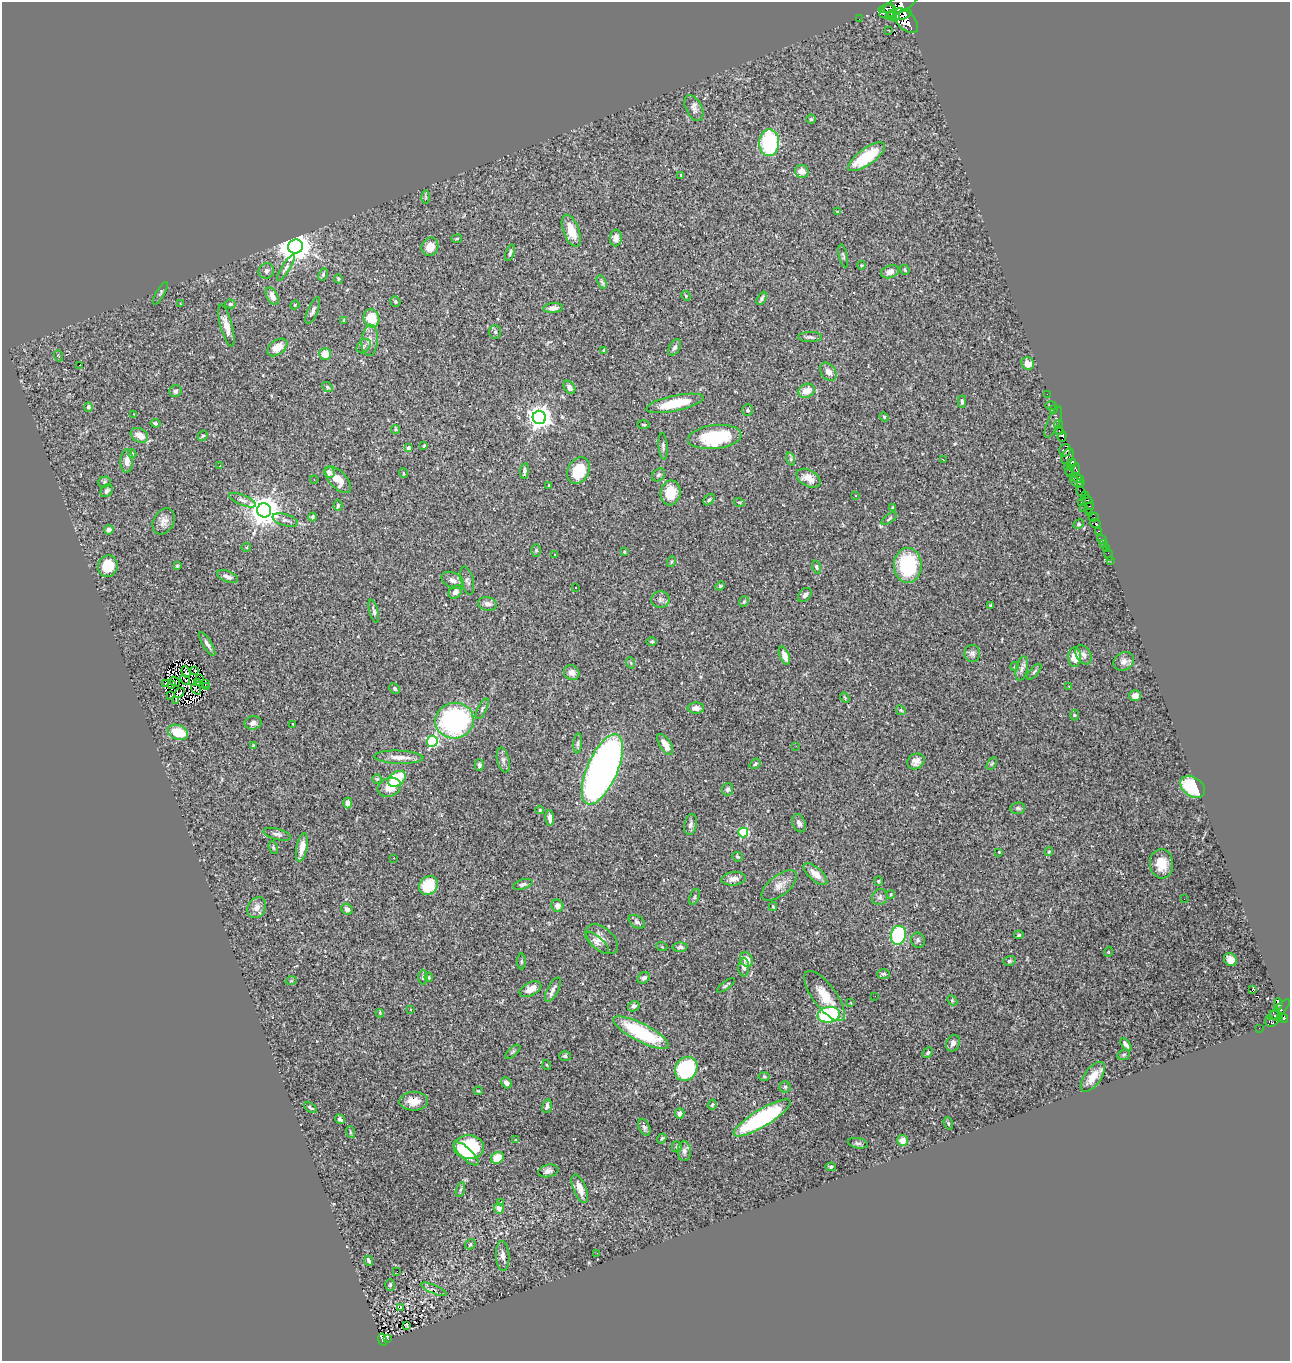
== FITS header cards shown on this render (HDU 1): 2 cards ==
NAXIS1  =                 1288
NAXIS2  =                 1359

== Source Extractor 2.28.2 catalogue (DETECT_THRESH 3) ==
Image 1288 x 1359 px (HDU 1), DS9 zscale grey, 1 PNG px = 1 image px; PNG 1292 x 1363 px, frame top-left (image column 1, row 1359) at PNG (2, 2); each listed source drawn as its Kron ellipse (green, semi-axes under 4 px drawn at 4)
Background 0.571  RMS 0.025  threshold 0.0764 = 3 sigma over >= 5 px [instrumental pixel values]
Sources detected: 333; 4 with non-positive FLUX_AUTO (blend fragments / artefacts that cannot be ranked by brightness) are neither listed nor drawn; the other 329 listed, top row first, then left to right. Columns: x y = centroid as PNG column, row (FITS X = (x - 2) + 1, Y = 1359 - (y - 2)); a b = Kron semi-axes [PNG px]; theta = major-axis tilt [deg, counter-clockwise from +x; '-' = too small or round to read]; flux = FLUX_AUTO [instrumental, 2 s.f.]
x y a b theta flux
898 5 21 7 29 5200
886 8 7 3 11 950
891 11 8 5 -59 3700
904 14 8 5 26 3500
893 17 7 4 4 2000
859 19 2 2 - 4.3
906 21 15 8 -44 11000
889 31 2 2 - 1.4
694 108 14 8 -63 8.9
811 119 4 4 - 2.3
769 143 13 10 88 130
866 157 22 8 35 69
802 171 7 6 - 13
681 175 3 3 - 1.4
426 197 6 4 -89 2.5
838 212 4 3 - 3
571 231 17 8 -69 30
616 238 8 6 87 12
457 239 5 3 - 2
295 247 7 7 - 3000
430 247 9 8 - 20
510 253 8 4 72 4.1
843 256 12 3 -78 2.8
861 265 4 3 - 1.5
286 268 15 4 58 5.3
905 270 5 4 - 2.8
266 271 8 7 - 6.5
890 272 9 6 19 12
323 274 6 4 66 2.8
338 279 5 4 - 2.2
602 282 7 4 -64 3.1
160 293 13 3 59 3.2
272 296 9 5 -64 19
686 296 5 4 - 2.3
762 298 7 4 61 3.5
395 302 5 5 - 2.3
180 303 2 2 - 1.2
230 304 5 4 - 3.7
295 305 4 4 - 1.6
553 308 10 5 5 8.3
313 311 14 5 67 6.1
371 318 9 8 - 46
344 320 4 4 - 1.9
226 326 21 6 -75 17
495 332 7 5 -87 3
810 337 12 5 0 5.1
370 340 16 8 86 13
364 346 8 6 47 4.4
277 347 11 7 37 20
675 347 9 5 58 4.7
604 350 4 2 - 1.1
325 354 6 6 - 23
59 356 5 3 - 1.8
1028 363 6 6 - 18
79 365 3 2 - 23
828 372 10 7 -52 12
327 387 6 4 -37 2.2
569 387 7 5 -56 7.3
175 391 6 6 - 5
806 391 8 6 28 19
1047 394 2 2 - 14
962 402 6 4 86 4.2
675 403 29 7 12 59
1051 406 5 3 - 60
88 407 5 4 - 3.6
748 410 6 5 - 3.6
1054 410 3 2 - 49
134 414 4 3 - 1.6
539 417 7 6 - 1500
884 417 5 4 - 1.9
1053 422 17 6 66 150
155 423 5 4 - 3.3
643 425 6 3 -2 1.9
1058 425 4 3 - 630
396 429 4 4 - 2.4
1059 430 5 3 - 710
139 435 9 6 -31 17
203 436 6 4 43 2.2
1062 436 5 4 - 850
715 437 27 12 6 110
424 446 3 2 - 1.6
663 446 13 4 -86 4.7
408 448 3 3 - 11
1065 450 6 6 - 390
132 454 4 4 - 2
1068 456 8 5 63 1300
791 459 7 4 -72 3.2
943 460 3 2 - 3.8
127 461 12 6 89 11
1072 463 5 3 - 780
220 466 2 2 - 0.97
1067 466 2 2 - 23
1076 469 7 4 89 320
578 470 14 10 61 56
524 471 8 4 83 5.6
1070 471 6 4 79 670
329 472 6 5 - 8.7
403 473 5 3 - 1.4
659 475 7 5 49 3.7
808 478 13 8 -29 17
1077 478 7 3 -22 310
314 479 4 3 - 1.3
338 480 16 8 -47 24
104 482 6 5 - 3.3
1076 482 7 3 -33 590
1081 482 4 2 - 240
549 485 4 3 - 1.7
107 491 7 5 54 4.7
1081 492 6 3 -41 710
670 493 12 10 80 39
1086 495 3 2 - 520
856 496 3 3 - 2.5
1087 499 6 4 -23 100
243 500 14 5 -23 6.8
709 500 6 4 49 3.1
739 502 5 3 - 1.5
1081 502 4 2 - 40
338 505 5 4 - 3.8
893 508 4 3 - 2.6
1084 508 3 2 - 24
1089 508 6 4 57 85
264 510 7 7 - 3200
1090 512 4 3 - 38
312 517 4 4 - 3.9
1093 517 5 4 - 50
889 519 9 3 37 2.8
285 520 13 6 -16 6.1
164 521 14 10 60 12
1095 523 5 4 - 1000
1079 524 5 4 - 2.8
109 530 5 4 - 6.8
1098 531 4 3 - 180
1102 540 5 3 - 62
1104 544 2 2 - 9.3
246 547 5 4 - 1.8
1106 549 3 2 - 28
536 550 6 5 - 2.7
624 552 3 2 - 1.4
1108 554 6 2 -72 9.7
554 555 3 2 - 2.6
1110 560 2 2 - 8.8
671 562 5 3 - 2
908 565 17 14 -90 120
108 566 11 10 - 34
177 566 4 4 - 1.5
816 567 6 4 -74 3.3
228 577 11 5 -21 8.5
453 580 12 7 -26 9.6
467 581 14 6 -76 6.3
720 586 5 4 - 2.1
576 588 2 2 - 1.2
455 592 7 5 47 6.6
805 595 8 5 46 4.8
660 599 9 8 - 6.1
744 601 6 4 53 2.2
487 604 9 7 -9 7.4
991 605 3 3 - 2.1
374 611 12 4 -75 4.3
652 642 5 4 - 2.2
207 644 13 4 -59 6.6
972 653 8 8 - 6.3
1083 655 10 7 -60 7.9
784 656 9 4 -68 15
1075 657 10 6 88 24
1124 661 10 8 33 9.7
631 663 6 3 -70 2.5
1015 666 4 2 - 1.5
1022 669 12 6 77 7.5
195 670 2 2 - 1.7
186 672 6 2 -69 2.3
1034 672 9 4 50 3.2
572 673 8 7 - 9.4
199 679 4 2 - 1.6
185 680 6 2 -49 0.67
174 682 6 3 -39 1.2
197 682 3 2 - 2
165 683 3 2 - 1.3
205 683 2 2 - 4.2
171 685 3 2 - 1.5
1069 686 3 2 - 5.2
206 687 2 2 - 1.1
196 689 6 2 -54 2.4
395 689 6 4 -46 3.6
179 693 6 2 42 0.019
170 696 3 2 - 3.3
1135 696 5 5 - 9.4
845 698 5 3 - 1.8
176 701 2 2 - 1.6
696 708 8 5 0 8
482 709 11 4 63 3.7
901 710 5 4 - 2.6
1074 715 5 3 - 1.6
455 721 19 18 - 320
253 723 8 7 - 7.8
293 724 3 2 - 1.6
178 732 10 7 -21 48
432 741 5 5 - 180
578 743 10 4 85 3.8
665 744 12 5 -57 17
253 746 4 2 - 1.7
796 746 2 2 - 3.6
399 757 24 6 -2 16
503 760 13 6 -77 6.8
916 761 9 7 30 9.6
992 763 7 4 58 2.3
755 764 6 4 38 3.1
479 765 6 4 -89 3.7
602 769 38 15 66 1100
377 779 5 5 - 2
397 779 10 7 35 83
389 787 12 9 23 25
1193 787 14 9 -35 76
727 789 6 5 - 4.3
348 803 5 4 - 11
1018 808 7 6 - 4.3
540 810 4 4 - 1.9
550 818 8 3 -86 7.1
799 823 9 6 -66 7.3
690 824 10 6 78 6.2
743 833 5 5 - 120
277 834 14 5 -15 6
302 847 14 5 79 17
273 848 7 4 -70 2.4
999 852 3 3 - 1.9
1049 852 4 4 - 1.6
738 857 5 4 - 2.2
394 858 3 2 - 1.5
1161 864 15 11 -86 29
815 874 15 6 -41 17
734 879 12 6 7 10
878 881 4 4 - 1.8
523 884 10 5 16 3.9
779 885 21 10 38 16
428 886 10 8 46 58
891 894 4 3 - 1.6
694 897 8 4 68 3.1
880 897 8 7 - 5.4
1184 899 2 2 - 43
557 906 6 5 - 8.6
773 906 4 4 - 1.6
257 908 11 9 62 12
347 909 6 5 - 5.9
637 922 9 6 -33 4.1
898 935 10 7 77 150
1019 935 5 4 - 2.2
602 939 19 11 -40 16
918 940 8 6 -68 4.7
597 943 15 6 -41 8.2
662 947 5 3 - 1.6
680 947 7 4 4 4.6
1108 952 5 3 - 1.3
746 960 8 6 -64 16
1230 960 7 6 - 10
1009 961 6 5 - 3
521 962 8 4 90 2.5
744 967 9 5 -90 7
883 974 6 5 - 2.8
423 977 7 5 90 2.8
429 977 5 3 - 1.8
644 978 7 5 35 4.7
291 981 6 3 18 1.6
726 985 10 2 38 2.9
530 989 11 6 25 18
1252 989 3 2 - 85
553 990 13 5 63 7.3
825 996 30 11 -53 36
875 996 2 2 - 3.2
952 1000 6 4 -47 2.2
851 1003 4 2 - 1.2
1278 1004 5 4 - 290
634 1006 6 5 - 4.7
411 1009 3 3 - 8.4
1279 1010 14 5 44 420
380 1013 4 4 - 1.7
829 1015 11 7 9 180
1276 1016 7 3 -32 390
1283 1018 6 4 -34 930
1273 1019 9 6 48 590
1259 1028 2 2 - 4.5
641 1033 31 9 -27 140
953 1043 8 6 65 6.6
1126 1045 7 3 -54 5.7
513 1052 9 3 42 2.6
928 1053 6 4 46 2.7
1124 1055 6 5 - 2.7
565 1056 6 5 - 2.9
547 1065 5 3 - 1.4
686 1069 12 10 57 180
764 1077 5 3 - 1.7
1093 1077 17 8 55 21
506 1083 6 4 -50 6.6
785 1087 5 5 - 3.2
478 1091 4 4 - 1.7
414 1101 14 9 2 21
712 1105 5 4 - 2.1
547 1106 7 4 76 5
310 1108 7 3 -31 3.2
680 1113 5 4 - 5.7
762 1118 33 8 31 240
340 1119 5 3 - 3.5
948 1123 6 4 -71 2.4
644 1127 9 5 -65 4.5
350 1132 6 3 -73 2
662 1138 5 4 - 3.1
515 1140 3 2 - 1.3
902 1140 5 5 - 14
858 1143 10 5 -11 4.3
469 1147 15 12 -4 93
677 1147 5 5 - 2.9
684 1151 10 7 -88 7.1
466 1154 16 6 -43 33
497 1158 6 5 - 29
831 1167 5 4 - 2.8
548 1171 10 6 11 6.9
580 1189 15 6 -68 21
460 1190 8 3 71 2.6
501 1202 3 3 - 44
499 1209 5 4 - 9
470 1244 6 4 48 2.4
597 1253 2 2 - 3.8
503 1256 15 6 -87 8.5
369 1261 5 3 - 4.3
397 1271 3 2 - 4.1
390 1285 6 5 - 2.5
434 1289 14 3 -23 3.8
400 1307 4 3 - 14
406 1325 3 2 - 1.6
387 1338 4 3 - 5.1
382 1340 6 4 -78 120
At the frame edge (FLAGS 8, measured only in part): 1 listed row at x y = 898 5
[4 non-positive-flux detections neither listed nor drawn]